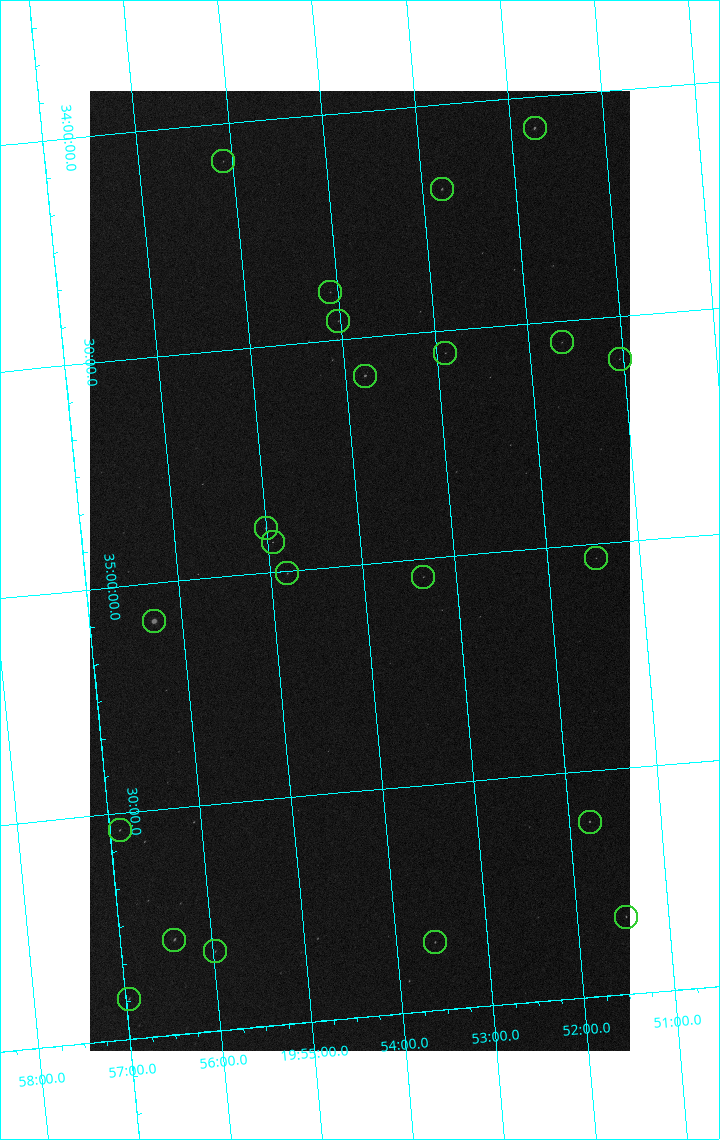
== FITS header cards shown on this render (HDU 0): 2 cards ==
NAXIS1  =                 1080 / length of data axis 1
NAXIS2  =                 1920 / length of data axis 2

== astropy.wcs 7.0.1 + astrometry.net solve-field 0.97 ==
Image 1080 x 1920 px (HDU 0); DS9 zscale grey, zoomed out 1/2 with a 90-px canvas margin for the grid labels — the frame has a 2x2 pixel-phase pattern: the four 2x2 pixel phases sit at different levels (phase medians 39465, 33818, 65535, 39454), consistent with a one-shot-colour (mosaic) sensor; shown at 1/2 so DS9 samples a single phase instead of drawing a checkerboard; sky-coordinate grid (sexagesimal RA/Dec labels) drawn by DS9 from the SOLVED WCS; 22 Tycho-2 reference stars matched to detected sources circled (green)
Header WCS: none
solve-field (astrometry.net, Tycho-2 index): SOLVED blind (the file carries no WCS)
Solved WCS: RA---TAN-SIP/DEC--TAN-SIP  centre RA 19:54:02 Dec +35:01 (298.51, +35.01 deg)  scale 3.99 arcsec/px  FOV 71.8' x 127.7'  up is -175 deg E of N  parity flipped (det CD > 0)
(file carries no celestial WCS; the grid is the blind solution)
Tycho-2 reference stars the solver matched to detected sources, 22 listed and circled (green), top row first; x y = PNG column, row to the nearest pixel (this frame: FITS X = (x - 90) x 2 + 1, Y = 1920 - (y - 91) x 2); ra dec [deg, ICRS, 3 dp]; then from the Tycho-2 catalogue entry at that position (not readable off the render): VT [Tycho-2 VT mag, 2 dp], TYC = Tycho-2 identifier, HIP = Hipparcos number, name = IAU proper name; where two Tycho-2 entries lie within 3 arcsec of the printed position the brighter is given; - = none
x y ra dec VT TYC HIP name
534 128 297.937 +34.070 7.60 2677-775-1 - -
223 162 298.775 +34.082 9.09 2677-328-1 - -
442 190 298.198 +34.187 7.90 2677-75-1 97832 -
330 292 298.521 +34.393 8.85 2677-973-1 - -
338 321 298.506 +34.458 8.77 2677-27-1 - -
562 342 297.912 +34.548 9.16 2677-246-1 - -
445 353 298.226 +34.549 8.93 2677-280-1 - -
620 359 297.760 +34.595 9.11 2677-1233-1 - -
365 376 298.447 +34.584 7.00 2677-97-1 97907 -
266 528 298.751 +34.901 7.33 2677-1118-1 98004 -
272 542 298.736 +34.933 9.03 2677-477-1 - -
596 558 297.868 +35.031 8.67 2677-228-1 97711 -
287 574 298.704 +35.006 8.63 2677-500-1 97987 -
423 578 298.338 +35.040 8.97 2677-1078-1 - -
154 622 299.077 +35.083 4.01 2677-1816-1 98110 -
590 822 297.944 +35.612 8.14 2677-1071-1 97744 -
120 830 299.222 +35.537 8.24 2677-1230-1 98157 -
626 917 297.867 +35.829 8.80 2681-380-1 - -
174 940 299.103 +35.790 7.67 2681-472-1 98116 -
434 942 298.394 +35.849 8.35 2681-1338-1 97891 -
215 952 298.994 +35.825 8.75 2681-1366-1 - -
129 999 299.241 +35.911 8.62 2681-22-1 - -